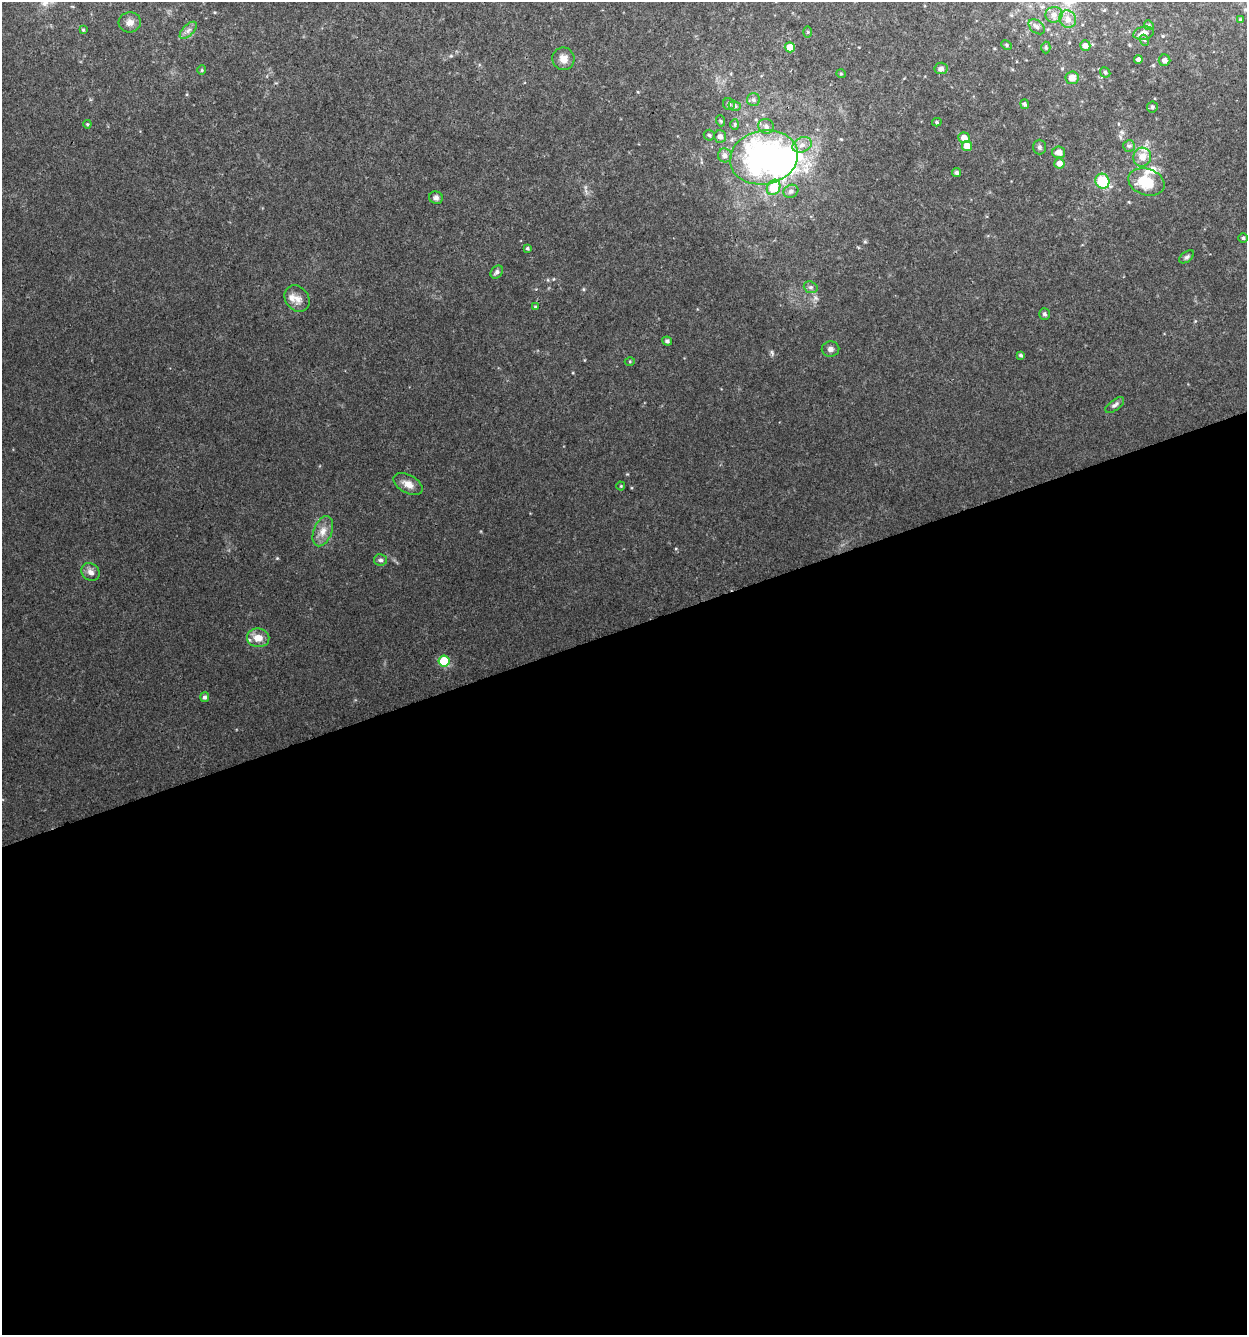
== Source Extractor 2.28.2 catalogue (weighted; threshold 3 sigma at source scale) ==
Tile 15 of 4 x 4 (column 3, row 4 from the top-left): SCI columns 2550-3794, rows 1-1333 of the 5150 x 5332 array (HDU 1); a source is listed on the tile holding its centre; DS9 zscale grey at full resolution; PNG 1249 x 1337 px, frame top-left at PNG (2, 2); each listed source drawn as its Kron ellipse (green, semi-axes under 4 px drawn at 4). Shown black and unused: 53% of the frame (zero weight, under 2 of 3 exposures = <1% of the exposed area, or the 3 px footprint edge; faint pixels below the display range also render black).
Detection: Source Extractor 2.28.2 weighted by HDU 2 'WHT'; one run over the whole footprint, this tile lists its part. Background 0.0449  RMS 0.0057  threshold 0.0255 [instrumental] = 3 sigma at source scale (4.5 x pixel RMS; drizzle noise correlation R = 1.50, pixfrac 1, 0.0396/0.0396 arcsec/px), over >= 5 px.
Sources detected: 76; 1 inside a brighter object's white glare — neither listed nor drawn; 3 inside a brighter listed object's ellipse — not listed separately; the other 72 listed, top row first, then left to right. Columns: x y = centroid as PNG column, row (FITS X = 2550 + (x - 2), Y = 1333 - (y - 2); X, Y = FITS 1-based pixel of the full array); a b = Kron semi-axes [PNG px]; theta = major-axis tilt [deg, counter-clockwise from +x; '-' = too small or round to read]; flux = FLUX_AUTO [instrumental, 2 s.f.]
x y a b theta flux
1054 15 8 8 - 3
1068 19 9 8 - 3.9
1240 19 4 4 - 0.49
130 22 11 10 - 3.2
1149 25 5 4 - 0.75
1037 27 9 6 -40 1.7
83 30 4 3 - 0.55
188 30 11 5 45 2
808 32 5 4 - 0.56
1144 33 10 6 12 3.6
1144 40 5 3 - 0.62
1007 45 5 4 - 0.86
1085 45 5 5 - 2.9
790 47 5 5 - 7.3
1046 48 6 4 -88 0.8
563 59 11 11 - 4
1138 60 4 4 - 1.9
1164 60 6 5 - 2
941 68 6 6 - 1.9
202 70 5 4 - 0.66
1105 72 5 4 - 1
841 74 5 3 - 0.47
1072 78 7 6 - 4.6
753 100 6 6 - 1.5
729 104 6 5 - 1.4
1024 104 5 4 - 1.2
735 106 6 5 - 1.1
1152 107 5 5 - 1.1
721 121 5 3 - 0.56
937 122 5 4 - 0.79
87 124 4 4 - 0.6
735 124 5 4 - 0.82
766 126 8 7 - 2.4
709 135 5 5 - 0.84
720 136 6 6 - 2.3
964 138 5 5 - 4.7
802 145 10 7 26 3.3
967 146 5 5 - 6.1
1129 146 6 6 - 1.2
1039 147 7 6 - 1.4
1059 152 6 5 - 4.1
725 155 7 7 - 2.4
764 157 34 27 12 150
1142 157 9 9 - 5.4
1059 163 5 5 - 4
956 173 4 4 - 1.5
1102 181 7 7 - 20
1146 182 19 13 -18 16
774 187 8 6 63 20
791 191 7 6 - 1.8
436 198 7 6 - 1.8
1243 238 5 5 - 0.95
527 248 4 4 - 0.74
1187 257 8 5 37 1.3
497 272 7 5 50 1.5
811 287 7 5 -19 1.4
297 299 14 11 -53 4.4
535 307 4 4 - 0.58
1044 314 6 5 - 1.2
667 341 5 4 - 1.5
830 349 9 7 2 2
1021 355 4 3 - 1
630 361 5 3 - 0.51
1115 405 11 5 37 1.7
408 484 16 9 -29 4.5
621 486 4 4 - 0.55
323 531 16 9 69 5.1
380 560 6 5 - 1.3
90 572 10 8 -37 3
258 638 11 9 -7 6.3
444 661 5 5 - 27
205 697 5 4 - 1.4
Unlisted compact peaks at least as high as the median listed source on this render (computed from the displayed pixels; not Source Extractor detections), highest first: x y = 277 558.